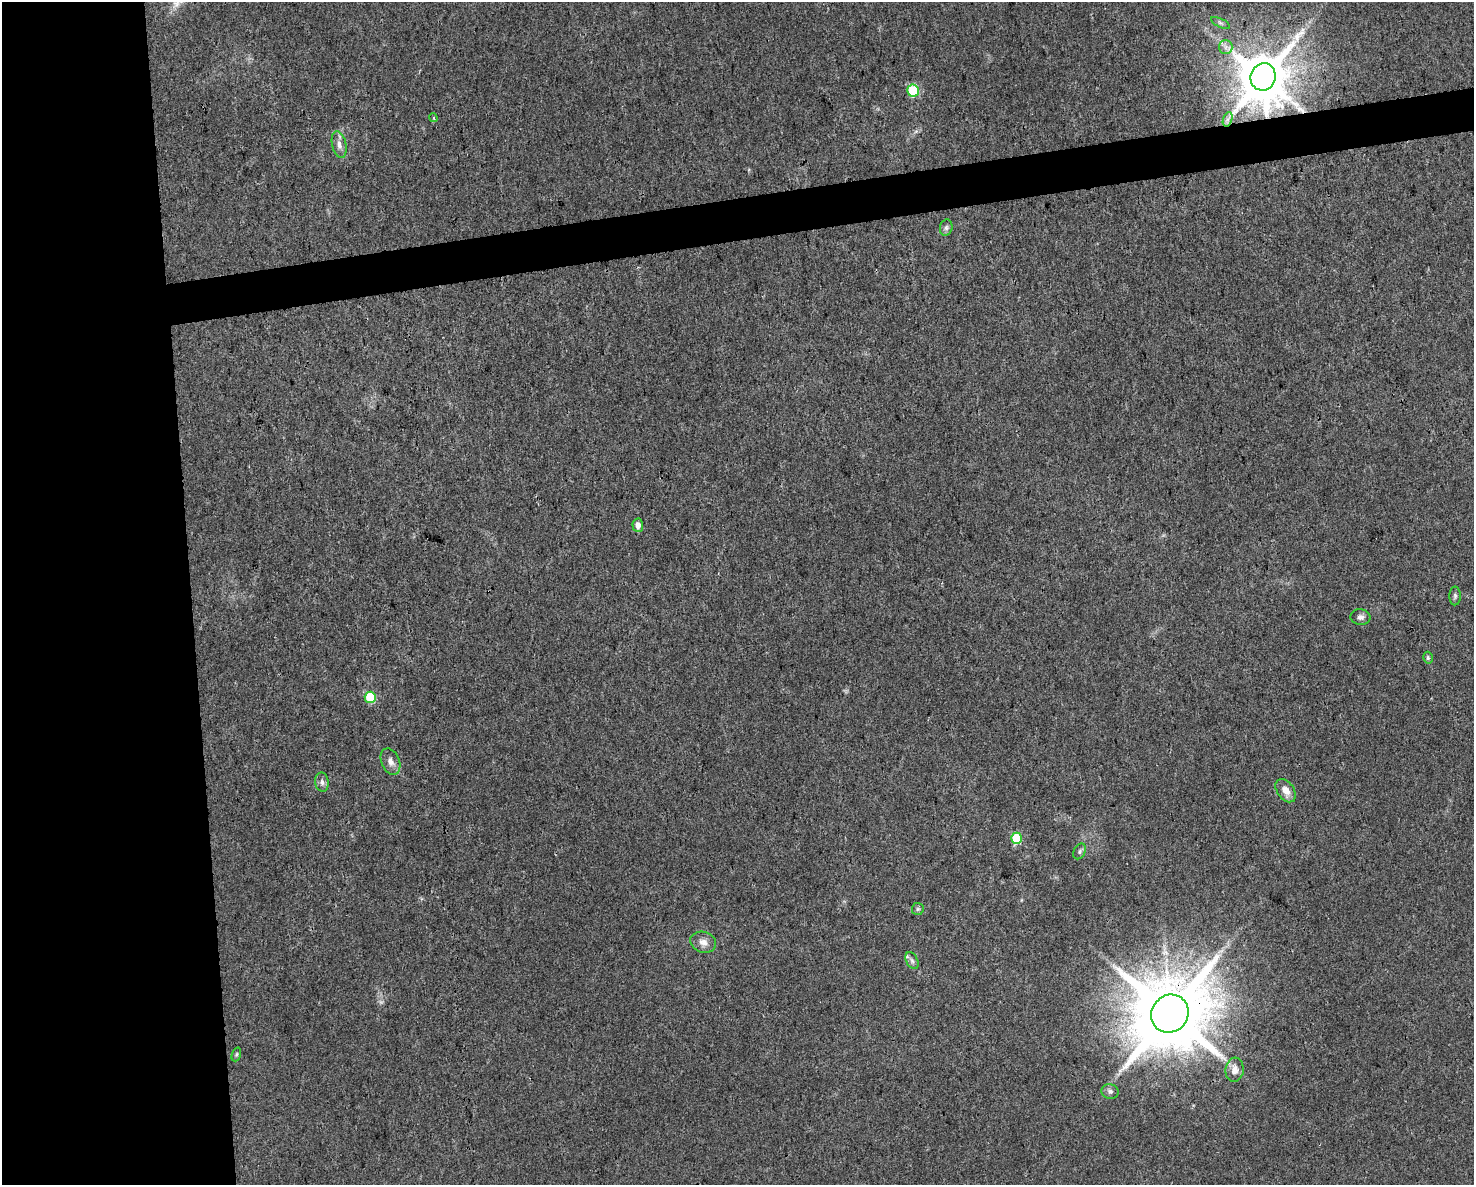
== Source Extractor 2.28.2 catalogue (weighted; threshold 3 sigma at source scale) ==
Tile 7 of 3 x 4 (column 1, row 3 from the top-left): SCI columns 64-1535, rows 1184-2366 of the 4497 x 4732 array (HDU 1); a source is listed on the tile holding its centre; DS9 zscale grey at full resolution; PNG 1476 x 1187 px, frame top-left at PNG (2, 2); each listed source drawn as its Kron ellipse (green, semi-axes under 4 px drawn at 4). Shown black and unused: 16% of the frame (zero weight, under 3 of 4 exposures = <1% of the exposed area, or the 3 px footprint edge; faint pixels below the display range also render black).
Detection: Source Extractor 2.28.2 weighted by HDU 2 'WHT'; one run over the whole footprint, this tile lists its part. Background 0.0311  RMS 0.0039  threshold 0.0175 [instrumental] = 3 sigma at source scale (4.5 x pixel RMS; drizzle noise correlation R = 1.50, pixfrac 1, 0.0396/0.0396 arcsec/px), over >= 5 px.
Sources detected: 27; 1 too faint to see at this stretch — neither listed nor drawn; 1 inside a brighter listed object's ellipse — not listed separately; the other 25 listed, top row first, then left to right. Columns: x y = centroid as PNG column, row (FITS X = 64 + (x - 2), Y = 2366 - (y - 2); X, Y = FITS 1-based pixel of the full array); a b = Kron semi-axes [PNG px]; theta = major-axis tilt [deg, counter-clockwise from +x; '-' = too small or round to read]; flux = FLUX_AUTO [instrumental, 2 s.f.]
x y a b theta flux
1220 23 10 4 -27 1
1226 47 7 6 - 1.6
1263 77 14 12 73 2400
913 91 6 6 - 27
433 118 4 3 - 0.54
1228 119 7 4 71 1.2
339 145 14 7 -77 2.5
946 228 8 6 75 1.1
638 525 7 5 -87 2.2
1455 596 9 5 90 0.93
1360 617 10 8 -7 1.5
1428 658 6 4 -77 0.7
370 697 5 5 - 16
390 762 14 9 -67 2.6
322 782 9 6 -80 1.5
1286 791 13 8 -54 3.3
1016 838 5 5 - 18
1080 851 8 5 62 0.93
918 909 6 6 - 0.69
703 942 13 10 -19 2.9
912 961 9 5 -63 0.97
1170 1014 19 18 - 5000
236 1054 7 4 70 0.63
1235 1070 12 9 85 3.4
1110 1091 9 7 -15 1.4
Overlapping masked pixels (flux is a lower limit): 2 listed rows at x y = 1263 77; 1170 1014